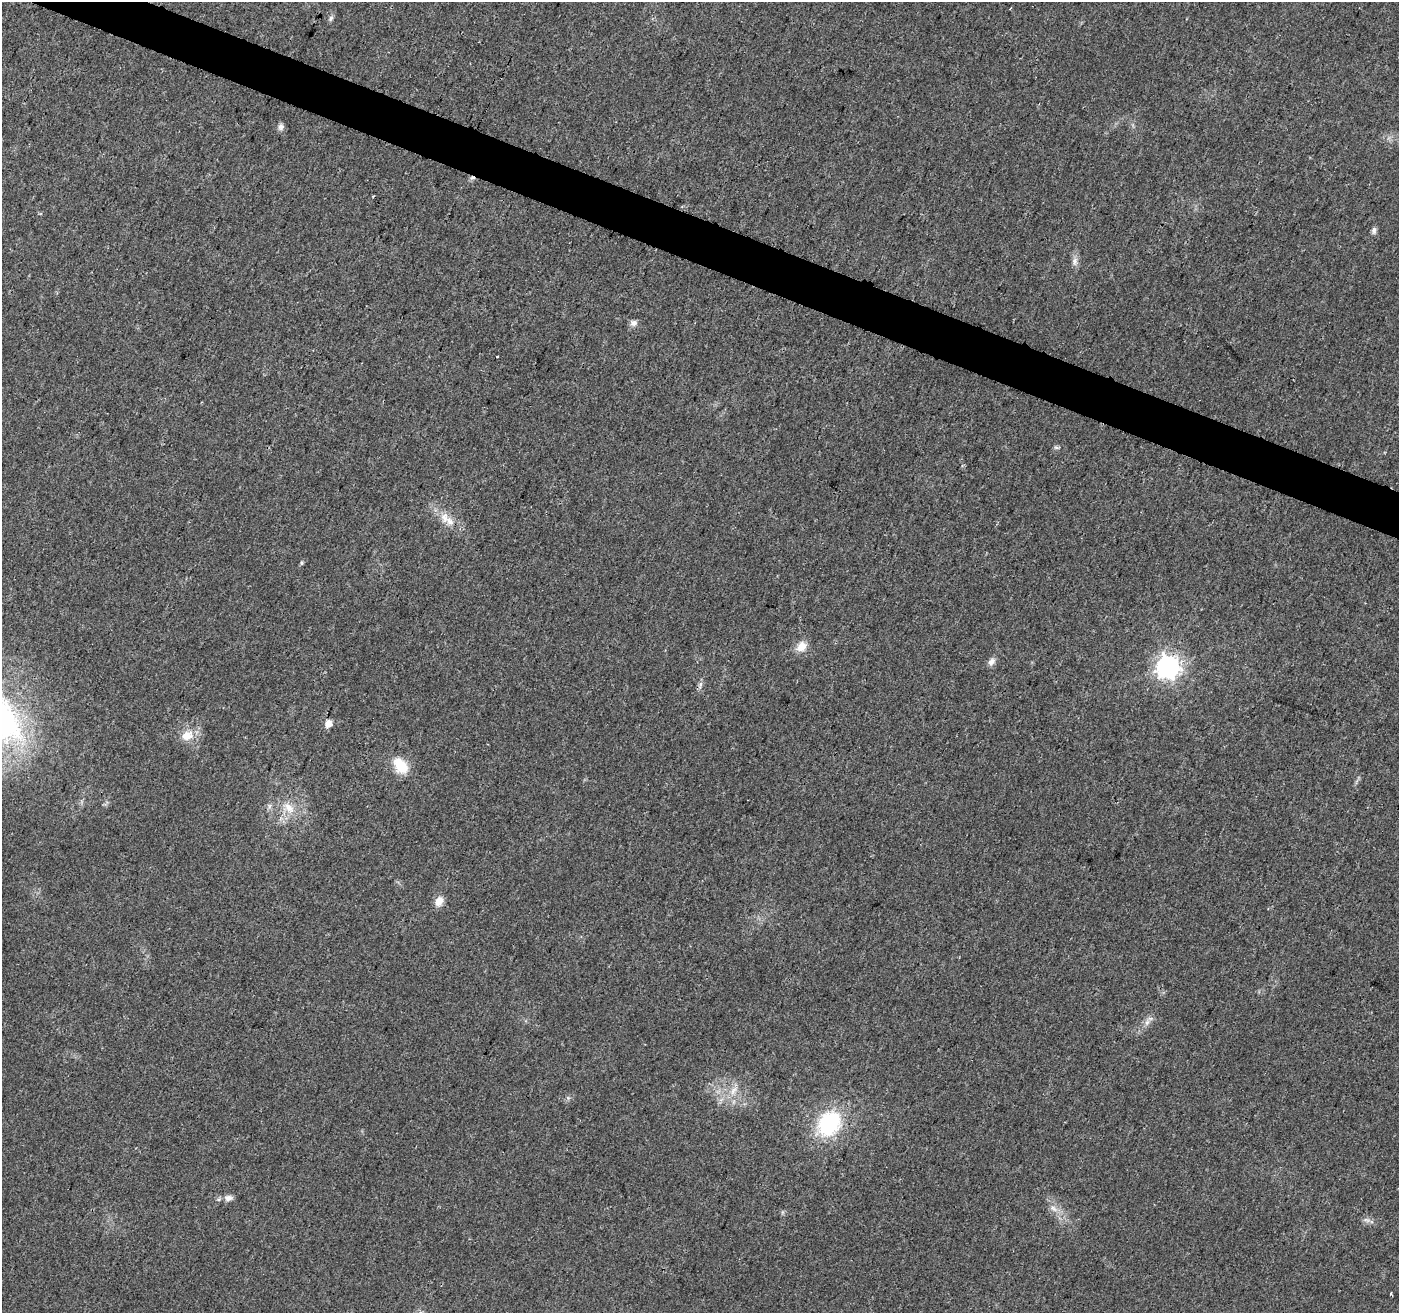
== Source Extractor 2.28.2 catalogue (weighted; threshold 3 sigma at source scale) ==
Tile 11 of 4 x 4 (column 3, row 3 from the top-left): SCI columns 2797-4193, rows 1524-2834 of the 5603 x 5731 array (HDU 1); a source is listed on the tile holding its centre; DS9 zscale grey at full resolution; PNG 1401 x 1315 px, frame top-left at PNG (2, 2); no overlay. Shown black and unused: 3% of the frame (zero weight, under 3 of 4 exposures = <1% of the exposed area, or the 3 px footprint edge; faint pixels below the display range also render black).
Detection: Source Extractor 2.28.2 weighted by HDU 2 'WHT'; one run over the whole footprint, this tile lists its part. Background 0.0184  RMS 0.0034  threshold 0.0153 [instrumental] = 3 sigma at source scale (4.5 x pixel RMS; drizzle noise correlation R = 1.50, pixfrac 1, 0.0396/0.0396 arcsec/px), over >= 5 px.
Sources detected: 31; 1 cosmic-ray / hot-pixel residue — not listed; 1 inside a brighter listed object's ellipse — not listed separately; the other 29 listed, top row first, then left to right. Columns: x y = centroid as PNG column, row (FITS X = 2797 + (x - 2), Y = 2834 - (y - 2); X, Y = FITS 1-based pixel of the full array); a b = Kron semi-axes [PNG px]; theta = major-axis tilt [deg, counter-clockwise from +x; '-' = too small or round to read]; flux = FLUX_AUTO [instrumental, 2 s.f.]
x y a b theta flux
1010 8 3 2 - 0.35
331 18 8 6 53 0.86
281 127 9 7 77 1.2
472 178 7 5 11 0.89
1374 230 10 6 84 1
1075 261 12 8 87 1.8
634 323 9 8 - 1.5
497 357 3 2 - 0.37
1056 447 8 3 -19 0.56
445 517 16 10 86 3.4
302 563 5 4 - 0.52
801 646 15 11 49 3.9
991 662 10 8 53 1.8
1168 667 8 8 - 270
700 685 12 4 81 1
328 724 6 5 - 3.5
187 736 17 14 21 5.2
401 766 20 13 -51 8.5
270 806 8 5 46 0.82
289 808 18 10 -47 4.7
439 901 12 8 55 3.1
1147 1022 10 6 63 1.5
733 1091 17 6 64 2.8
568 1098 6 5 - 0.6
829 1123 26 20 53 32
228 1198 12 8 4 1.8
1053 1208 12 7 -36 2.1
1366 1220 10 4 -13 0.92
1391 1293 3 3 - 1.7
Overlapping masked pixels (flux is a lower limit): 1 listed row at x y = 472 178